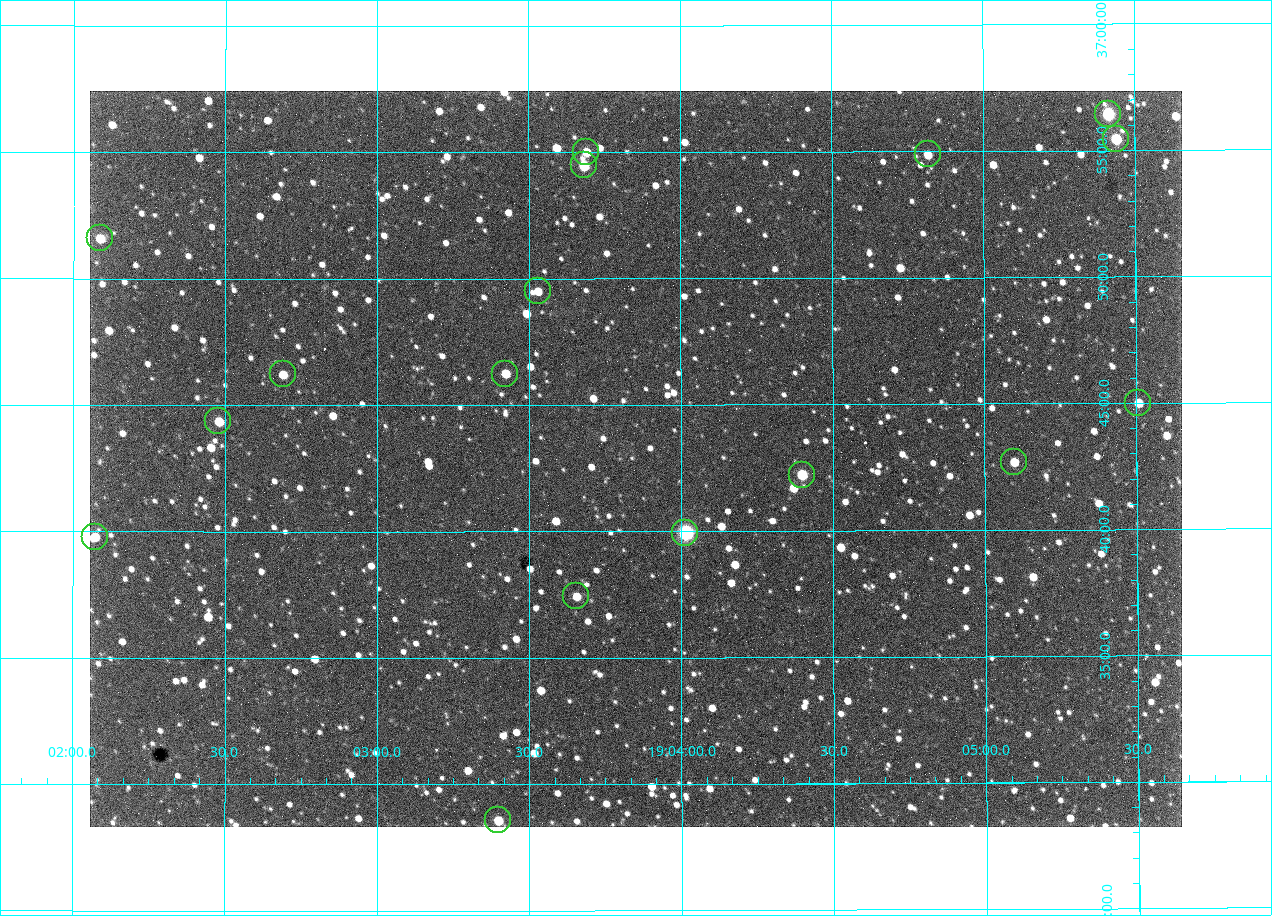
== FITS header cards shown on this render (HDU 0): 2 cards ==
NAXIS1  =                 1092 /fastest changing axis
NAXIS2  =                  736 /next to fastest changing axis

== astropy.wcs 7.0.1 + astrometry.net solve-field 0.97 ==
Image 1092 x 736 px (HDU 0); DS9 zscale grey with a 90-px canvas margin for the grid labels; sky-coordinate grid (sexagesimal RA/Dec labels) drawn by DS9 from the SOLVED WCS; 17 Tycho-2 reference stars matched to detected sources circled (green)
Header WCS: none
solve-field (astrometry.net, Tycho-2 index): SOLVED blind (the file carries no WCS)
Solved WCS: RA---TAN-SIP/DEC--TAN-SIP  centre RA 19:03:51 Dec +36:43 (285.96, +36.71 deg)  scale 2.37 arcsec/px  FOV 43.2' x 29.1'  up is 0 deg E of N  parity flipped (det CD > 0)
(file carries no celestial WCS; the grid is the blind solution)
Tycho-2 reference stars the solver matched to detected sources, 17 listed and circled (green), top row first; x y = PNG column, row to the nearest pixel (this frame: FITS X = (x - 90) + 1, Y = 736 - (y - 91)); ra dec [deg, ICRS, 3 dp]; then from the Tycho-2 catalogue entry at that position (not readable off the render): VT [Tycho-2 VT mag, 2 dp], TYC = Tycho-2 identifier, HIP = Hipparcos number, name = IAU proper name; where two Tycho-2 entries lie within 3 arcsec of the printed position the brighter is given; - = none
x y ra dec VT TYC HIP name
1108 114 286.353 +36.941 8.32 2652-644-1 93748 -
1116 139 286.360 +36.924 9.83 2652-14-1 - -
586 152 285.922 +36.917 10.48 2652-1249-1 - -
928 154 286.204 +36.915 10.94 2652-350-1 - -
584 165 285.920 +36.908 9.57 2652-218-1 - -
100 238 285.522 +36.860 10.88 2651-1921-1 - -
538 291 285.882 +36.825 10.95 2652-329-1 - -
283 374 285.672 +36.770 11.14 2651-2527-1 - -
505 374 285.856 +36.771 11.11 2652-1253-1 - -
1138 403 286.377 +36.750 10.72 2652-110-1 - -
218 421 285.620 +36.739 11.03 2651-1906-1 - -
1014 462 286.274 +36.711 10.88 2652-1070-1 - -
802 475 286.100 +36.704 10.14 2652-1649-1 - -
685 533 286.004 +36.666 8.52 2652-1368-1 - -
95 537 285.518 +36.663 10.71 2651-2245-1 - -
576 596 285.914 +36.624 11.11 2652-845-1 - -
498 820 285.849 +36.476 10.21 2652-1424-1 - -